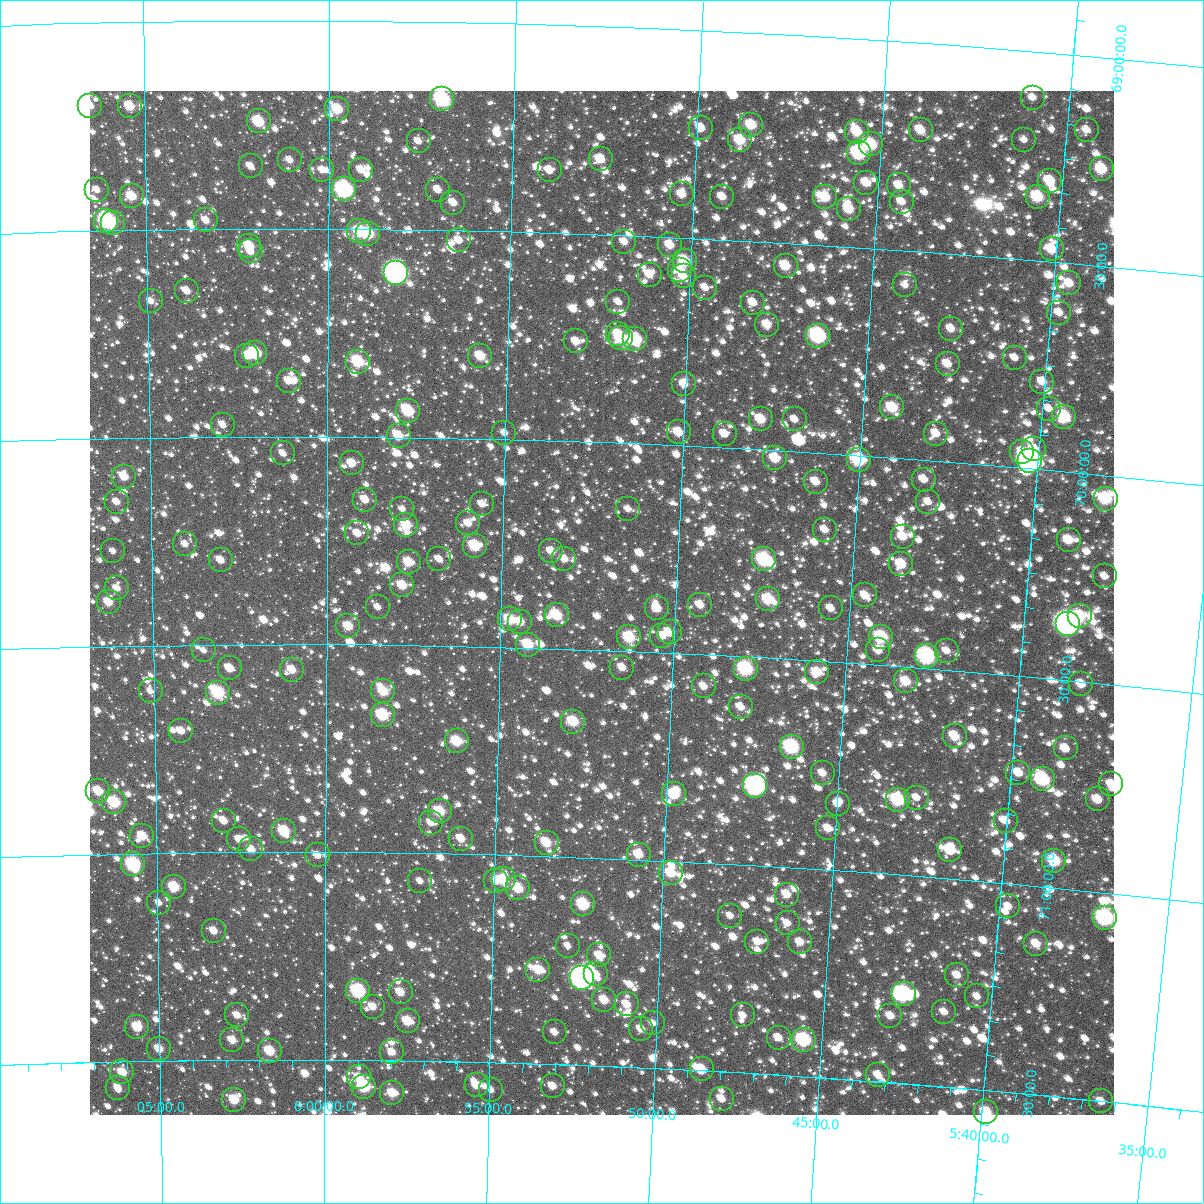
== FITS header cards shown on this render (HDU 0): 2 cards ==
NAXIS1  =                 1024
NAXIS2  =                 1024

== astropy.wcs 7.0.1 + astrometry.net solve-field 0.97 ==
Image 1024 x 1024 px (HDU 0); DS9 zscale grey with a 90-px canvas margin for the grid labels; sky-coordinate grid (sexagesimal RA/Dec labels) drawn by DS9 from the SOLVED WCS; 254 Tycho-2 reference stars matched to detected sources circled (green)
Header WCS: RA---TAN-SIP/DEC--TAN-SIP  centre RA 05:52:08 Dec +70:23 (88.03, +70.39 deg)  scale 8.66 arcsec/px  FOV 147.8' x 147.9'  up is +178 deg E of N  parity flipped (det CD > 0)
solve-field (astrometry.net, Tycho-2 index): VERIFIED the header's WCS against the Tycho-2 star catalogue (verified at 6 index scales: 14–254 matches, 0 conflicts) and refined it, rather than solving blind
Solved WCS: RA---TAN-SIP/DEC--TAN-SIP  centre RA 05:52:07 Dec +70:23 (88.03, +70.39 deg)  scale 8.66 arcsec/px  FOV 147.9' x 147.9'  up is +178 deg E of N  parity flipped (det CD > 0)
The solver's refit moves the header's centre by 4.6 arcsec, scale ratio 1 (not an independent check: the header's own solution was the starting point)
Tycho-2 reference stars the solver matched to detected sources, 254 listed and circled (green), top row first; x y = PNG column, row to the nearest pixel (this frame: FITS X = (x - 90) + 1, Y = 1024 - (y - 91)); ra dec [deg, ICRS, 3 dp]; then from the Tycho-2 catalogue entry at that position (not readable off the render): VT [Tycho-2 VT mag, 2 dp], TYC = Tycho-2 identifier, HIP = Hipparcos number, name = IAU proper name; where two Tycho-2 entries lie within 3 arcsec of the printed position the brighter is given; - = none
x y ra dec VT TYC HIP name
1033 98 85.247 +69.111 12.07 4344-1019-1 - -
442 99 89.235 +69.184 8.62 4344-755-1 - -
90 106 91.615 +69.199 11.55 4345-1947-1 - -
130 106 91.350 +69.202 10.36 4345-2006-1 - -
337 109 89.943 +69.212 10.23 4344-1903-1 - -
259 121 90.477 +69.242 9.80 4345-1968-1 - -
751 125 87.134 +69.222 10.34 4344-813-1 - -
701 128 87.473 +69.234 11.28 4344-778-1 - -
921 130 85.987 +69.208 10.80 4344-879-1 - -
1087 130 84.865 +69.177 12.03 4344-959-1 - -
857 132 86.415 +69.223 10.35 4344-839-1 - -
740 140 87.206 +69.259 10.32 4344-758-1 - -
1024 140 85.283 +69.213 12.05 4344-901-1 - -
419 141 89.389 +69.287 11.95 4344-1947-1 - -
871 144 86.314 +69.251 10.05 4344-803-1 - -
859 153 86.396 +69.273 8.92 4344-767-1 27175 -
601 159 88.148 +69.319 10.81 4344-1905-1 - -
290 160 90.265 +69.335 11.70 4345-1807-1 - -
251 166 90.532 +69.349 11.79 4345-2043-1 - -
1102 169 84.741 +69.267 10.06 4344-838-1 - -
322 170 90.045 +69.359 11.85 4345-1896-1 - -
361 170 89.779 +69.357 11.66 4344-1908-1 - -
550 170 88.493 +69.350 11.44 4344-1755-1 - -
1050 181 85.083 +69.307 10.53 4344-771-1 - -
866 183 86.331 +69.344 11.02 4344-1746-1 - -
899 185 86.109 +69.345 11.19 4344-1961-1 - -
344 189 89.894 +69.405 8.12 4348-9-1 28366 -
97 190 91.584 +69.402 11.73 4349-922-1 - -
438 190 89.252 +69.403 11.90 4348-17-1 - -
682 194 87.585 +69.396 11.00 4348-13-1 - -
132 196 91.347 +69.418 10.45 4349-1016-1 - -
722 197 87.306 +69.397 11.43 4348-3-1 - -
825 197 86.606 +69.385 10.26 4348-39-1 - -
1038 197 85.158 +69.347 9.93 4344-1706-1 - -
902 202 86.080 +69.384 11.48 4348-25-1 - -
453 203 89.144 +69.434 11.51 4348-1882-1 - -
849 209 86.438 +69.410 10.51 4348-1-1 - -
206 220 90.840 +69.479 11.72 4349-1439-1 - -
106 221 91.524 +69.476 8.35 4349-440-1 28902 -
113 223 91.478 +69.481 11.32 4349-1390-1 - -
359 231 89.787 +69.505 9.77 4348-1890-1 - -
368 234 89.725 +69.511 9.86 4348-1852-1 - -
459 240 89.101 +69.524 11.69 4348-1581-1 - -
624 242 87.965 +69.516 11.61 4348-1602-1 - -
670 245 87.649 +69.519 10.99 4348-1584-1 - -
249 246 90.543 +69.541 10.90 4349-1343-1 - -
1052 249 85.032 +69.470 10.61 4348-1878-1 - -
251 251 90.535 +69.555 11.49 4349-926-1 - -
685 261 87.545 +69.556 10.11 4348-1563-1 - -
786 266 86.849 +69.555 10.39 4348-1905-1 - -
680 270 87.572 +69.578 11.21 4348-1760-1 - -
396 273 89.529 +69.604 7.04 4348-1380-1 28243 -
650 275 87.782 +69.594 11.82 4348-1413-1 - -
684 276 87.547 +69.593 11.44 4348-1815-1 - -
1069 283 84.891 +69.548 10.96 4348-1616-1 - -
905 285 86.018 +69.583 12.08 4348-1445-1 - -
705 288 87.394 +69.618 11.65 4348-1396-1 - -
187 291 90.978 +69.648 11.60 4349-959-1 - -
151 301 91.228 +69.671 11.81 4349-1198-1 - -
618 302 87.992 +69.661 11.80 4348-1529-1 - -
753 303 87.059 +69.648 11.34 4348-1321-1 - -
1059 313 84.945 +69.620 11.73 4348-1553-1 - -
767 325 86.953 +69.699 10.90 4348-1206-1 - -
951 329 85.679 +69.680 11.40 4348-1353-1 - -
618 334 87.986 +69.737 11.61 4348-1534-1 - -
818 336 86.593 +69.719 8.59 4348-1234-1 - -
621 338 87.966 +69.747 10.01 4348-1024-1 - -
635 339 87.862 +69.749 9.39 4348-1018-1 27663 -
576 341 88.274 +69.760 11.62 4348-1122-1 - -
255 353 90.505 +69.799 9.77 4349-1478-1 28583 -
247 356 90.563 +69.805 11.13 4349-919-1 - -
480 356 88.938 +69.801 10.67 4348-1655-1 - -
1015 358 85.222 +69.738 12.23 4348-1595-1 - -
358 362 89.789 +69.819 9.74 4348-947-1 - -
948 364 85.684 +69.766 11.31 4348-1722-1 - -
289 381 90.272 +69.866 11.44 4349-907-1 - -
1042 382 85.017 +69.789 11.18 4348-1252-1 - -
684 384 87.510 +69.852 11.42 4348-867-1 - -
892 407 86.048 +69.879 10.23 4348-1043-1 - -
1049 409 84.956 +69.853 12.03 4348-1121-1 - -
408 411 89.434 +69.937 9.86 4348-875-1 - -
1064 417 84.842 +69.869 9.59 4348-1074-1 - -
761 419 86.962 +69.927 10.48 4348-1297-1 - -
795 419 86.723 +69.923 12.06 4348-1178-1 - -
223 425 90.734 +69.971 11.67 4349-988-1 - -
679 432 87.533 +69.968 10.91 4348-1100-1 - -
504 433 88.756 +69.985 12.04 4348-732-1 - -
725 434 87.210 +69.968 11.60 4348-778-1 - -
936 434 85.728 +69.935 11.69 4348-1854-1 - -
399 436 89.498 +69.997 10.73 4348-682-1 - -
1034 449 85.032 +69.954 11.19 4348-1202-1 - -
1022 452 85.119 +69.961 11.37 4348-1056-1 - -
283 453 90.313 +70.041 12.06 4349-300-1 - -
775 458 86.844 +70.019 10.51 4348-1003-1 - -
859 460 86.252 +70.011 9.23 4348-384-1 - -
1030 461 85.056 +69.982 7.02 4348-745-1 26682 -
352 463 89.827 +70.064 11.07 4348-1714-1 - -
124 477 91.435 +70.093 10.82 4349-899-1 - -
924 480 85.790 +70.047 11.38 4348-1823-1 - -
816 482 86.550 +70.069 11.10 4348-963-1 - -
1106 499 84.501 +70.056 9.49 4348-1831-1 - -
365 500 89.732 +70.151 11.28 4348-1774-1 - -
117 502 91.492 +70.153 11.59 4349-1160-1 - -
928 502 85.748 +70.100 12.08 4348-422-1 - -
482 504 88.902 +70.157 11.70 4348-326-1 - -
402 509 89.466 +70.173 12.24 4348-1364-1 - -
628 509 87.868 +70.158 12.18 4348-1697-1 - -
468 523 88.998 +70.204 11.44 4348-979-1 - -
406 525 89.437 +70.210 10.25 4348-246-1 - -
825 530 86.464 +70.183 11.77 4348-948-1 - -
357 533 89.783 +70.233 11.58 4348-1231-1 - -
903 537 85.910 +70.188 11.11 4348-644-1 - -
1069 540 84.734 +70.163 10.79 4348-917-1 - -
185 544 91.011 +70.257 11.81 4349-141-1 - -
475 546 88.947 +70.258 9.80 4348-606-1 - -
113 551 91.525 +70.272 12.17 4349-64-1 - -
551 551 88.400 +70.266 11.17 4348-1333-1 - -
439 559 89.200 +70.292 12.10 4348-1162-1 - -
564 559 88.306 +70.284 11.43 4348-756-1 - -
764 559 86.883 +70.264 9.15 4348-1131-1 - -
221 560 90.758 +70.297 11.65 4349-748-1 - -
409 562 89.416 +70.301 10.60 4348-933-1 - -
901 564 85.906 +70.254 10.42 4348-1288-1 - -
1105 576 84.456 +70.242 11.88 4348-964-1 - -
402 585 89.460 +70.356 10.54 4348-808-1 - -
117 588 91.504 +70.361 11.42 4349-283-1 - -
865 595 86.149 +70.335 11.14 4348-1230-1 - -
768 599 86.837 +70.359 9.97 4348-733-1 - -
109 602 91.564 +70.393 10.56 4349-599-1 - -
700 605 87.323 +70.381 11.39 4348-803-1 - -
378 607 89.633 +70.409 12.19 4348-1384-1 - -
657 608 87.629 +70.394 10.75 4348-906-1 - -
831 608 86.387 +70.372 11.80 4348-610-1 - -
557 615 88.346 +70.420 10.34 4348-1214-1 - -
1080 616 84.604 +70.343 10.13 4348-1737-1 - -
510 619 88.683 +70.433 10.11 4348-214-1 - -
520 622 88.609 +70.438 10.85 4348-190-1 - -
1068 624 84.685 +70.364 6.95 4348-1777-1 26548 -
348 626 89.844 +70.456 10.84 4348-1718-1 - -
670 632 87.532 +70.451 11.15 4348-1197-1 - -
662 636 87.584 +70.460 11.54 4348-728-1 - -
629 637 87.822 +70.467 9.88 4348-428-1 - -
881 637 86.012 +70.433 9.47 4348-1511-1 - -
528 645 88.547 +70.492 10.14 4348-402-1 - -
204 650 90.884 +70.514 12.38 4349-783-1 - -
878 650 86.026 +70.465 11.30 4348-60-1 - -
947 651 85.536 +70.454 11.68 4348-100-1 - -
927 656 85.677 +70.470 8.13 4348-744-1 26905 -
230 668 90.699 +70.557 11.10 4349-1370-1 - -
622 668 87.863 +70.540 11.19 4348-893-1 - -
746 669 86.972 +70.529 9.05 4348-90-1 27375 -
292 670 90.249 +70.561 11.05 4349-1324-1 - -
817 672 86.457 +70.528 10.47 4348-775-1 - -
906 681 85.812 +70.535 10.54 4348-701-1 - -
1081 684 84.549 +70.506 11.13 4348-413-1 - -
704 686 87.267 +70.577 11.63 4348-771-1 - -
151 691 91.274 +70.610 11.84 4349-443-1 - -
383 691 89.586 +70.612 10.34 4348-868-1 - -
218 693 90.787 +70.615 9.47 4349-1158-1 - -
741 707 86.994 +70.621 11.52 4348-306-1 - -
383 715 89.590 +70.669 9.53 4348-234-1 - -
573 722 88.203 +70.674 10.16 4348-212-1 - -
181 731 91.056 +70.707 11.22 4349-661-1 - -
955 736 85.430 +70.657 10.69 4348-1456-1 - -
457 741 89.048 +70.729 10.20 4348-209-1 - -
792 747 86.607 +70.710 8.87 4348-314-1 27240 -
1066 748 84.620 +70.664 11.44 4348-700-1 - -
823 773 86.370 +70.769 11.24 4348-154-1 - -
1018 773 84.945 +70.732 11.33 4348-451-1 - -
1043 779 84.763 +70.743 9.23 4348-669-1 - -
1111 784 84.264 +70.738 11.16 4348-6-1 - -
755 786 86.855 +70.810 7.98 4348-220-1 27337 -
98 791 91.668 +70.849 10.40 4349-424-1 - -
674 794 87.448 +70.839 10.00 4348-1706-1 - -
917 798 85.672 +70.812 11.93 4348-318-1 - -
1098 799 84.352 +70.778 10.79 4348-783-1 - -
898 800 85.806 +70.820 9.17 4348-764-1 - -
114 802 91.554 +70.875 9.61 4349-247-1 - -
838 804 86.246 +70.841 11.81 4348-1223-1 - -
440 811 89.163 +70.899 10.05 4348-1740-1 - -
224 821 90.750 +70.924 11.38 4349-279-1 - -
1006 821 85.003 +70.850 12.23 4348-1635-1 - -
431 823 89.225 +70.926 11.78 4348-126-1 - -
828 828 86.304 +70.900 11.76 4348-1233-1 - -
284 831 90.306 +70.950 9.87 4349-779-1 - -
142 836 91.352 +70.958 10.49 4349-122-1 - -
239 839 90.638 +70.969 11.53 4349-796-1 - -
461 839 88.999 +70.964 11.08 4348-372-1 28061 -
547 843 88.369 +70.968 10.50 4348-612-1 - -
251 849 90.551 +70.993 11.06 4349-296-1 - -
950 850 85.395 +70.931 10.45 4348-210-1 - -
318 855 90.060 +71.007 11.86 4349-1173-1 - -
639 855 87.688 +70.988 10.69 4348-54-1 - -
1054 861 84.624 +70.936 9.78 4348-178-1 - -
133 864 91.425 +71.026 8.85 4349-662-1 28868 -
671 873 87.442 +71.029 10.32 4348-529-1 - -
504 879 88.678 +71.059 10.47 4348-510-1 - -
420 881 89.298 +71.068 12.11 4348-94-1 - -
496 881 88.737 +71.063 11.28 4348-459-1 - -
174 887 91.123 +71.082 10.05 4349-179-1 - -
518 888 88.570 +71.080 10.16 4348-515-1 - -
787 895 86.576 +71.066 11.39 4348-429-1 - -
159 903 91.237 +71.119 11.94 4349-249-1 - -
583 904 88.082 +71.113 9.45 4348-14-1 - -
1008 906 84.934 +71.055 12.18 4348-339-1 - -
730 916 86.988 +71.125 12.01 4348-188-1 - -
1105 918 84.211 +71.060 8.55 4348-82-1 26361 -
788 923 86.558 +71.134 11.87 4348-50-1 - -
214 931 90.830 +71.189 11.40 4349-60-1 - -
757 942 86.775 +71.183 11.60 4348-148-1 - -
800 942 86.456 +71.178 11.53 4348-282-1 - -
1036 944 84.702 +71.138 11.06 4348-86-1 - -
568 946 88.185 +71.214 11.99 4348-119-1 - -
599 955 87.949 +71.235 11.09 4348-64-1 - -
538 970 88.402 +71.274 10.51 4352-382-1 - -
596 974 87.968 +71.280 12.03 4352-1369-1 - -
957 975 85.271 +71.230 11.58 4348-887-1 - -
582 978 88.072 +71.289 7.14 4352-1186-1 27730 -
358 991 89.751 +71.334 9.05 4352-864-1 28320 -
401 992 89.431 +71.336 11.10 4352-1401-1 - -
904 994 85.655 +71.285 8.47 4352-638-1 - -
977 996 85.108 +71.277 11.83 4352-1338-1 - -
604 1000 87.899 +71.341 11.08 4352-1162-1 - -
627 1004 87.730 +71.350 11.23 4352-1598-1 - -
373 1007 89.640 +71.371 11.29 4352-1314-1 - -
944 1012 85.343 +71.321 11.84 4352-917-1 - -
237 1015 90.661 +71.392 11.41 4353-759-1 - -
743 1015 86.852 +71.362 12.06 4352-855-1 - -
890 1016 85.743 +71.340 11.39 4352-857-1 - -
408 1021 89.376 +71.405 10.28 4352-1171-1 - -
653 1023 87.528 +71.392 12.05 4352-851-1 - -
137 1027 91.416 +71.418 10.34 4353-1309-1 - -
641 1029 87.614 +71.407 11.26 4352-686-1 - -
555 1032 88.264 +71.423 11.77 4352-866-1 - -
779 1038 86.573 +71.411 11.36 4352-1166-1 - -
232 1040 90.699 +71.452 11.29 4353-1212-1 - -
804 1040 86.381 +71.413 8.83 4352-902-1 - -
159 1049 91.253 +71.471 10.95 4353-193-1 - -
270 1051 90.416 +71.479 10.11 4353-1021-1 - -
392 1052 89.490 +71.480 11.46 4352-1453-1 - -
702 1069 87.141 +71.498 10.18 4352-1269-1 - -
122 1072 91.535 +71.526 10.58 4353-885-1 - -
878 1075 85.802 +71.484 11.42 4352-1264-1 - -
359 1077 89.740 +71.541 11.27 4352-574-1 - -
477 1085 88.844 +71.555 10.82 4352-1280-1 - -
553 1086 88.265 +71.553 11.41 4352-1033-1 - -
364 1087 89.701 +71.564 9.39 4352-1257-1 - -
118 1088 91.570 +71.564 11.93 4353-985-1 - -
491 1090 88.734 +71.566 12.06 4352-1041-1 - -
392 1093 89.483 +71.578 10.64 4352-1357-1 - -
722 1099 86.978 +71.565 11.36 4352-1575-1 - -
234 1100 90.686 +71.596 10.39 4353-657-1 - -
1101 1101 84.102 +71.500 11.55 4352-1240-1 - -
986 1112 84.962 +71.553 10.10 4352-1255-1 - -